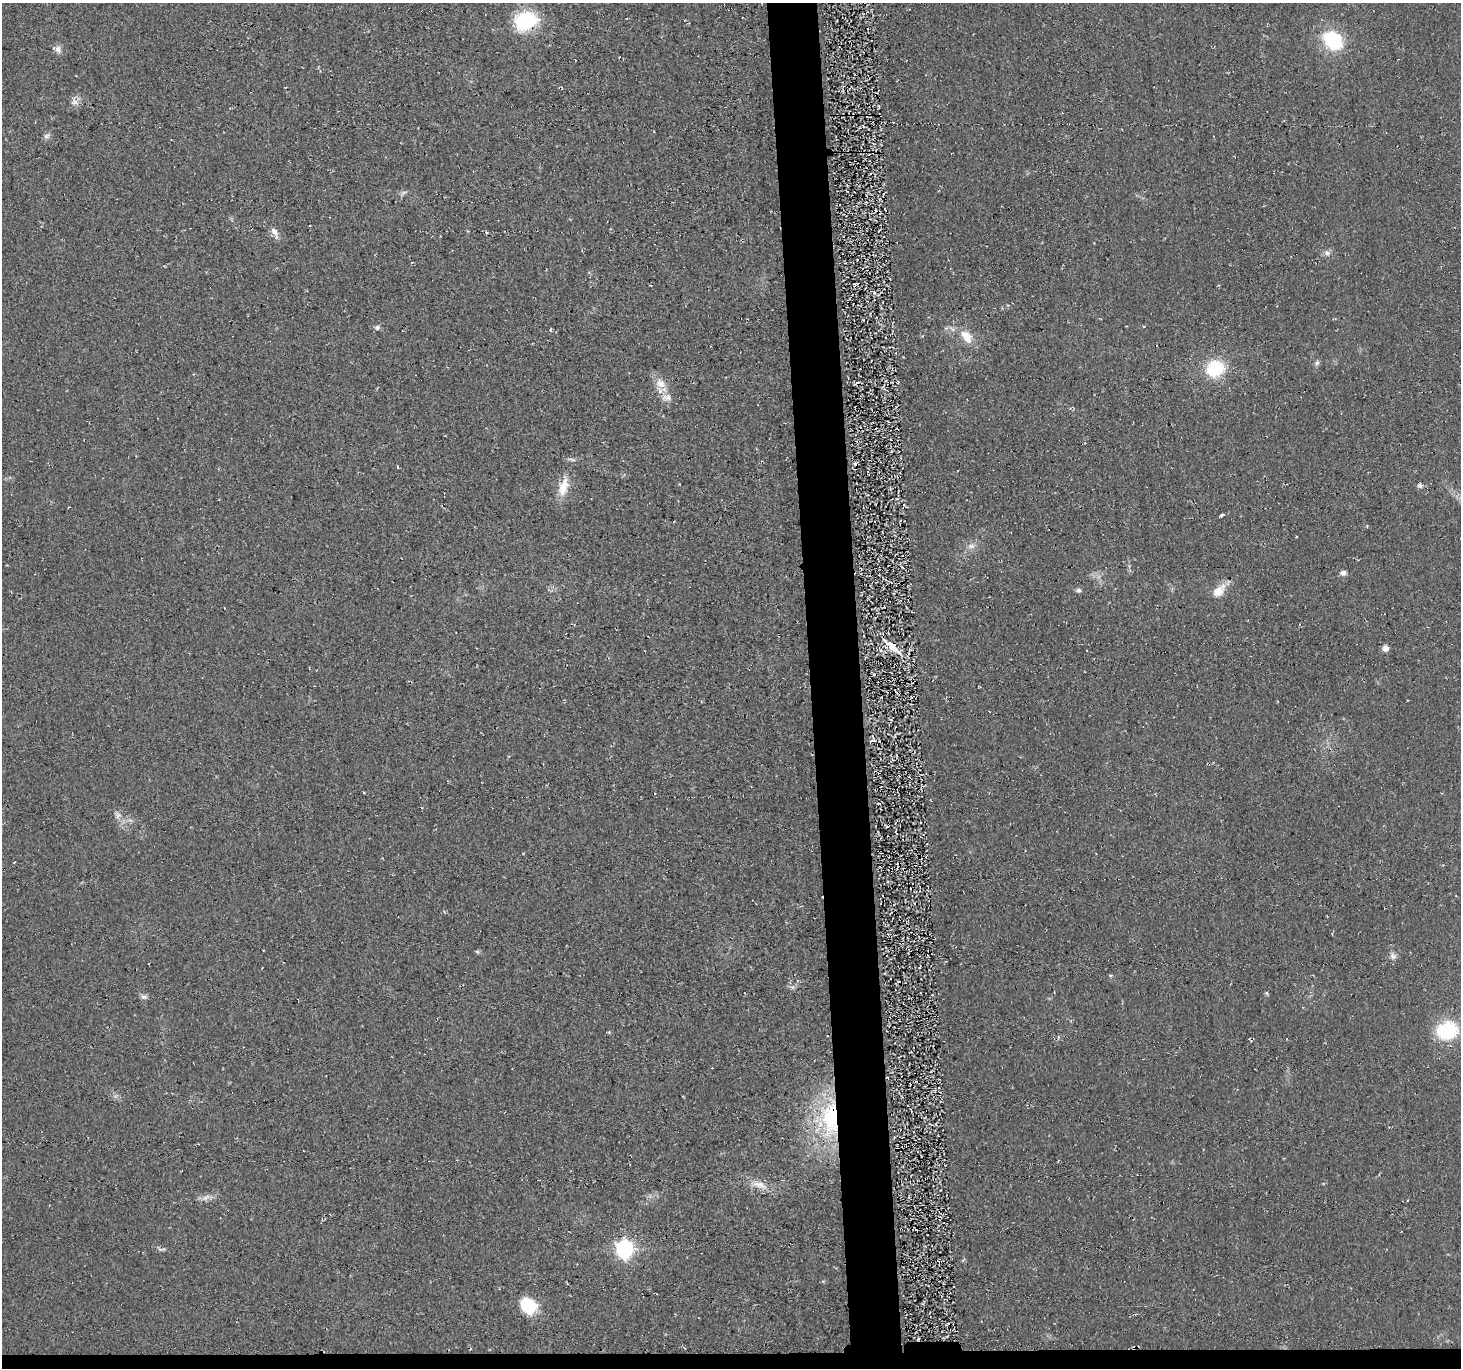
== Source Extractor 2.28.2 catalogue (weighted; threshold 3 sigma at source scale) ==
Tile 8 of 3 x 3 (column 2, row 3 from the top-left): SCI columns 1465-2923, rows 146-1511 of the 4432 x 4382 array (HDU 1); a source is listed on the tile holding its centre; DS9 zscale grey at full resolution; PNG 1463 x 1370 px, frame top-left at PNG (2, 3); no overlay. Shown black and unused: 5% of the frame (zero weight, under 2 of 3 exposures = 3% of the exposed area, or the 3 px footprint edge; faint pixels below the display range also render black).
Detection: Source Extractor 2.28.2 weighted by HDU 2 'WHT'; one run over the whole footprint, this tile lists its part. Background 0.0522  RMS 0.012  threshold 0.0536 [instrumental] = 3 sigma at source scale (4.5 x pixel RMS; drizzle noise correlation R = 1.50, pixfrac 1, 0.05/0.05 arcsec/px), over >= 5 px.
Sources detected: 43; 3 cosmic-ray / hot-pixel residue — not listed; the other 40 listed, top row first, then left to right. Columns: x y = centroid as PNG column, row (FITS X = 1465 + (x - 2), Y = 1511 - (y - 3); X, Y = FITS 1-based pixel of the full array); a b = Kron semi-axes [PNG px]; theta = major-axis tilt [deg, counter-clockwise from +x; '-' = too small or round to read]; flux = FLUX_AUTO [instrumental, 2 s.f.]
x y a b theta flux
525 21 20 16 25 94
1333 40 15 11 -41 100
58 49 12 6 86 5.2
75 102 9 4 8 4
46 136 9 6 32 3.7
404 192 7 4 19 2.5
274 231 13 7 -59 6.9
1327 253 9 8 - 5
1144 326 4 3 - 1
377 327 7 6 - 3.2
967 337 20 11 -56 18
1317 363 7 6 - 3
1215 368 16 14 21 63
898 381 4 3 - 1.7
660 383 16 12 -41 14
666 397 15 10 5 9.8
1419 485 7 5 -66 2.9
563 487 26 12 76 21
1222 515 4 3 - 4.4
971 546 10 6 9 5.3
1343 573 8 6 3 4.7
1079 590 7 6 - 3.1
1218 591 17 10 44 18
891 647 16 9 -55 16
1385 648 5 5 - 13
118 815 9 8 - 5.5
477 951 6 4 -3 1.8
1393 956 10 8 -55 4.9
1110 975 7 3 6 1.5
792 987 7 4 -17 2.4
1266 993 6 4 -69 1.5
144 996 9 7 -13 3.7
1447 1030 21 17 13 75
609 1032 5 4 - 1.4
831 1118 43 22 87 130
759 1185 25 9 -15 15
206 1197 13 6 34 6.1
161 1249 12 3 5 2.6
624 1249 7 7 - 480
528 1306 19 16 -42 41
Overlapping masked pixels (flux is a lower limit): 2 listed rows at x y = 891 647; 831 1118